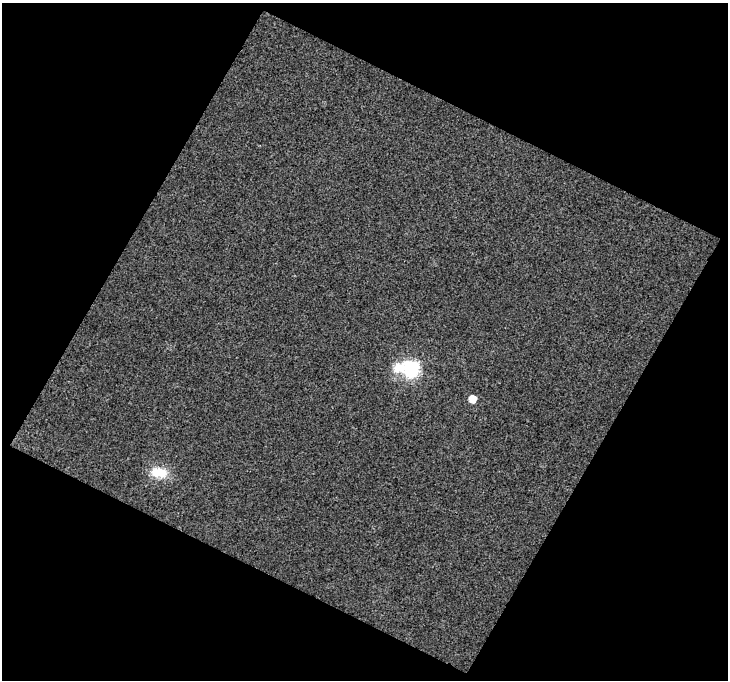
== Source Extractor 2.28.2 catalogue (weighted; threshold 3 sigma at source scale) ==
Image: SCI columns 1-726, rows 30-707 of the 727 x 736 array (HDU 1 of 3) = the unmasked area's bounding box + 8 px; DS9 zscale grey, full resolution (1 PNG px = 1 image px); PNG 730 x 682 px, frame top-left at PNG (2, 3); no overlay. Shown black and unused: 48% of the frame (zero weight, under 3 of 4 exposures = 2% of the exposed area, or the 3 px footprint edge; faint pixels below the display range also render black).
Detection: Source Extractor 2.28.2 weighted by HDU 2 'WHT'. Background 0.018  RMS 0.0048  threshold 0.0214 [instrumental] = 3 sigma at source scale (4.5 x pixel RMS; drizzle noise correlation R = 1.50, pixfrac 1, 0.0396/0.0396 arcsec/px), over >= 5 px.
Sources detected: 3; all 3 listed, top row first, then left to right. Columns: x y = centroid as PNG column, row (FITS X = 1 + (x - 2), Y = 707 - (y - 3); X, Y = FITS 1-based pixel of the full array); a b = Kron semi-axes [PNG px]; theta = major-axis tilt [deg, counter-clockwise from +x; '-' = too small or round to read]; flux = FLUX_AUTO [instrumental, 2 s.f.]
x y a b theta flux
410 368 11 10 - 77
472 399 6 6 - 5.5
159 472 23 14 -8 9.5